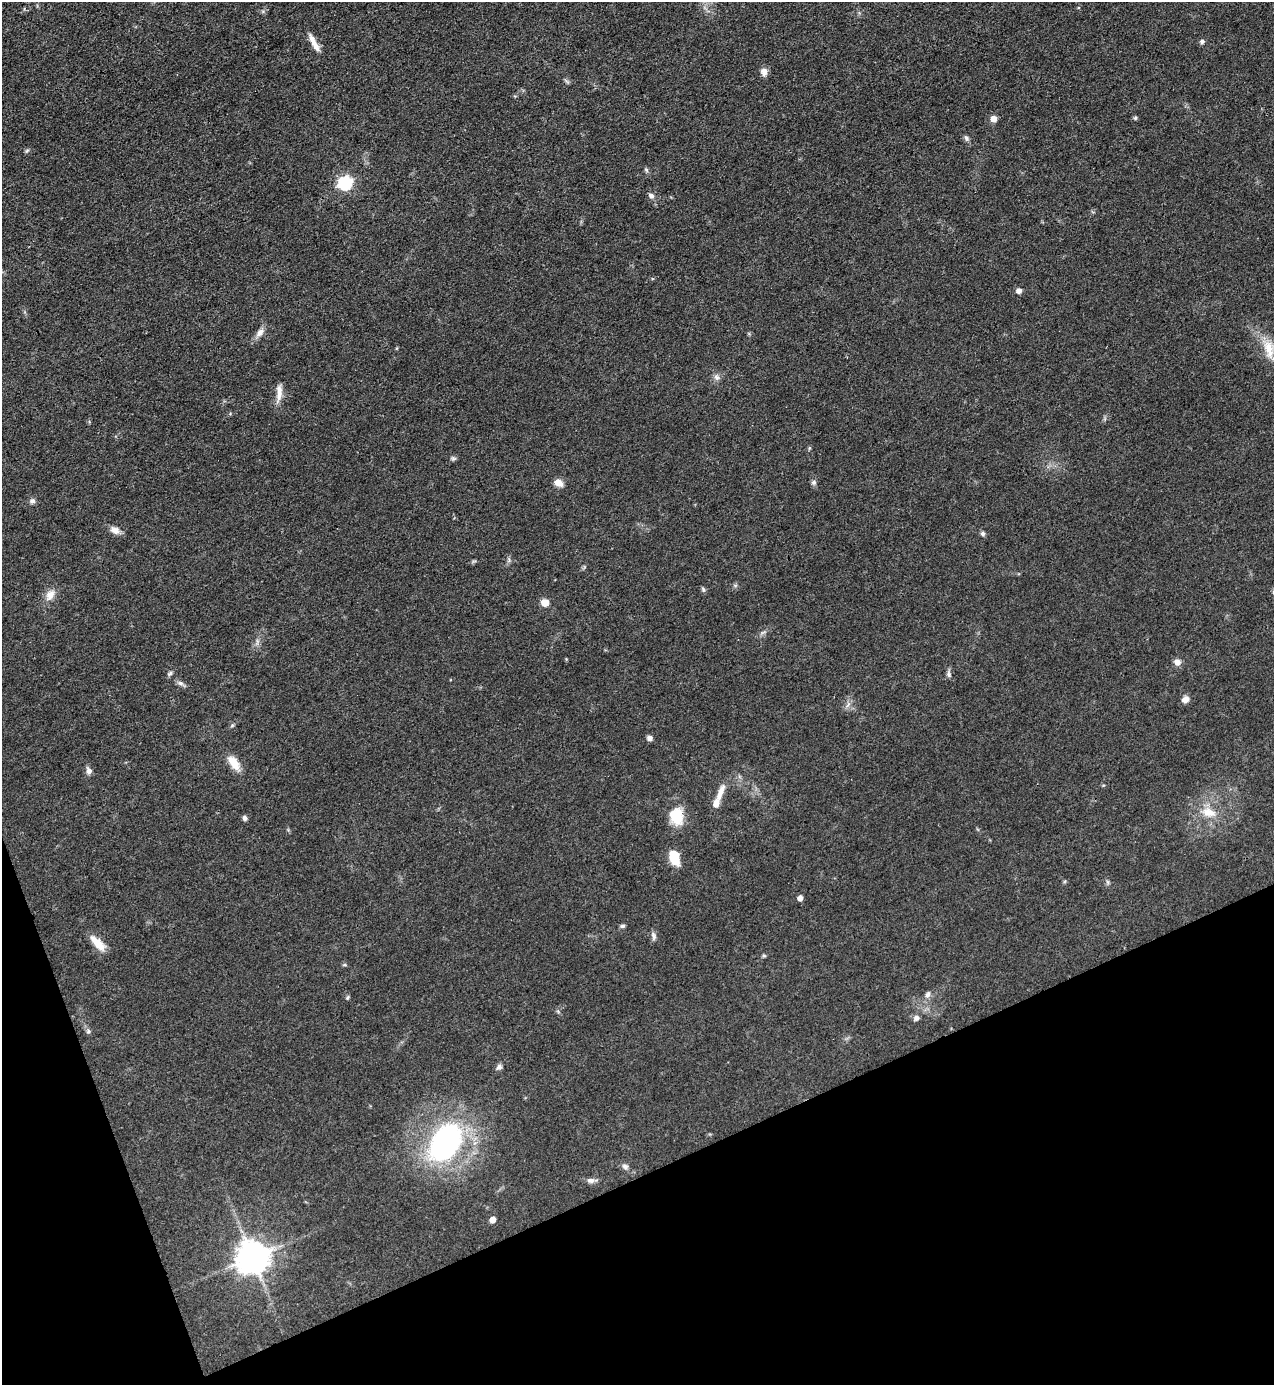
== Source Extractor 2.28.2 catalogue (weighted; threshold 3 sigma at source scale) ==
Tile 14 of 4 x 4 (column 2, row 4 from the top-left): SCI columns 1423-2694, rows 1-1383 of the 5520 x 5533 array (HDU 1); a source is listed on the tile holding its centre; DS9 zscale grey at full resolution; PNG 1276 x 1387 px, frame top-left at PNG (2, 2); no overlay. Shown black and unused: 19% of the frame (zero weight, under 3 of 4 exposures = <1% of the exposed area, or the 3 px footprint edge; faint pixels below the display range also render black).
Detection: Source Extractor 2.28.2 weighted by HDU 2 'WHT'; one run over the whole footprint, this tile lists its part. Background 0.0496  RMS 0.0054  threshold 0.0244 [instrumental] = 3 sigma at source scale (4.5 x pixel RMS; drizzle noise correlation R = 1.50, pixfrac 1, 0.05/0.05 arcsec/px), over >= 5 px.
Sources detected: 55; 1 inside a brighter listed object's ellipse — not listed separately; the other 54 listed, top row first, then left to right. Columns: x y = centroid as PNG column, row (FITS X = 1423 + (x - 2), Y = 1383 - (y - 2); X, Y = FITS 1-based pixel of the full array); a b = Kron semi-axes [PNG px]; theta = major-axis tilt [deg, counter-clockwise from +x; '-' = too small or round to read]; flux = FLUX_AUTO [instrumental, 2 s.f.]
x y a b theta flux
1202 42 7 6 - 1.4
314 43 24 6 -62 5.6
764 72 10 7 -74 3.2
1135 118 5 5 - 0.97
993 119 5 5 - 5.5
966 138 9 6 -63 1.4
646 170 7 4 -46 0.93
345 183 7 6 - 95
651 195 8 6 -27 1.7
1019 291 6 5 - 2.4
260 332 14 8 48 3.4
1268 348 26 18 -68 13
717 377 9 7 -35 2
279 393 25 7 86 4.9
809 448 6 4 71 0.63
453 458 7 6 - 1.1
814 482 7 6 - 1.3
558 483 9 7 -34 4.6
32 501 7 6 - 1.9
115 530 13 9 -26 3.5
983 534 6 6 - 1.2
735 585 6 4 -18 0.83
703 589 7 5 -74 1
50 595 15 10 60 5.4
545 602 7 7 - 5.3
1177 662 9 8 - 2.8
170 673 8 5 42 1.1
949 674 9 6 -74 1.5
180 683 8 6 -16 1.7
1185 699 9 7 32 3.1
650 738 6 6 - 2.1
234 763 22 10 -54 7.5
89 771 10 7 -67 2.2
720 792 26 7 69 5.9
1209 812 21 13 -14 10
676 816 20 16 -84 15
245 818 6 5 - 1.6
674 857 12 7 -73 20
800 898 5 4 - 3.2
623 926 6 5 - 1.1
654 936 12 6 -76 1.8
98 943 23 9 -45 7.9
764 956 6 4 -18 0.69
344 965 5 3 - 0.64
928 994 9 7 59 2.1
348 997 6 4 60 0.81
916 1018 8 7 - 2
88 1031 6 5 - 1
499 1067 8 7 - 1.7
446 1142 30 20 59 140
625 1166 9 7 -16 1.9
591 1180 12 6 2 2.4
492 1220 5 4 - 5.1
252 1257 10 9 - 1100
Isophote crosses this tile's border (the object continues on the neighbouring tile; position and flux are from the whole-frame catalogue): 1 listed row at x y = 1268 348